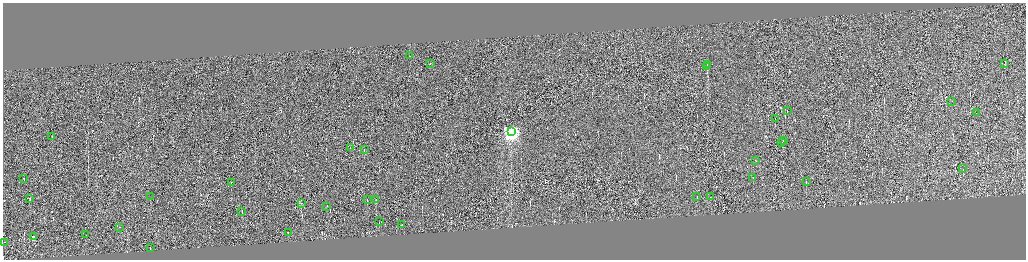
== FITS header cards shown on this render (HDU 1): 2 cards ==
NAXIS1  =                 4093
NAXIS2  =                 1030

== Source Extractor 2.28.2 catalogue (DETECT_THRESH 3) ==
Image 4093 x 1030 px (HDU 1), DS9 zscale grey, zoomed out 1/4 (1 PNG px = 4 x 4 image px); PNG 1028 x 262 px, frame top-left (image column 3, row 1030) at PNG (3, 3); each listed source drawn as its Kron ellipse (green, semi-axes under 4 px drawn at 4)
Background 0.155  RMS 4.3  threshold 12.8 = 3 sigma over >= 5 px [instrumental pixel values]
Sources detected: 348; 310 cannot appear on this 1/4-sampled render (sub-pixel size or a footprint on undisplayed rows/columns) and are neither listed nor drawn; the other 38 listed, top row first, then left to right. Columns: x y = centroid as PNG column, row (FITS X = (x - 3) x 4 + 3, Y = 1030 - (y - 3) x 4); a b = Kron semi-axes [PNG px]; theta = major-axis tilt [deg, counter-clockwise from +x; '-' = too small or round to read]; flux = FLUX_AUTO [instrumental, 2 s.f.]
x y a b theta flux
410 56 2 1 - 7700
430 64 2 1 - 7400
1005 64 3 1 - 820
708 65 2 1 - 200000
706 67 3 2 - 5600
951 102 2 1 - 9800
787 111 2 1 - 15000
976 113 2 1 - 18000
775 119 2 1 - 18000
511 132 4 3 - 610000
52 137 2 1 - 7500
783 141 2 1 - 17000
782 143 2 1 - 23000
350 148 2 1 - 8900
364 150 2 1 - 11000
756 161 2 1 - 26000
963 169 2 1 - 6600
753 178 2 1 - 16000
24 179 2 1 - 13000
806 182 2 1 - 15000
231 183 2 1 - 8600
150 197 2 1 - 15000
697 197 2 1 - 18000
711 197 2 1 - 8500
30 199 2 1 - 8200
367 200 2 1 - 4900
376 200 2 2 - 13000
302 204 2 1 - 14000
327 207 2 1 - 10000
242 212 2 1 - 15000
379 222 2 1 - 10000
402 225 2 1 - 20000
119 228 2 1 - 9800
288 233 2 1 - 12000
86 235 2 1 - 16000
33 237 3 2 - 28000
5 243 3 1 - 6800
150 248 2 1 - 6900
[310 sub-pixel or undisplayed-footprint detections neither listed nor drawn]